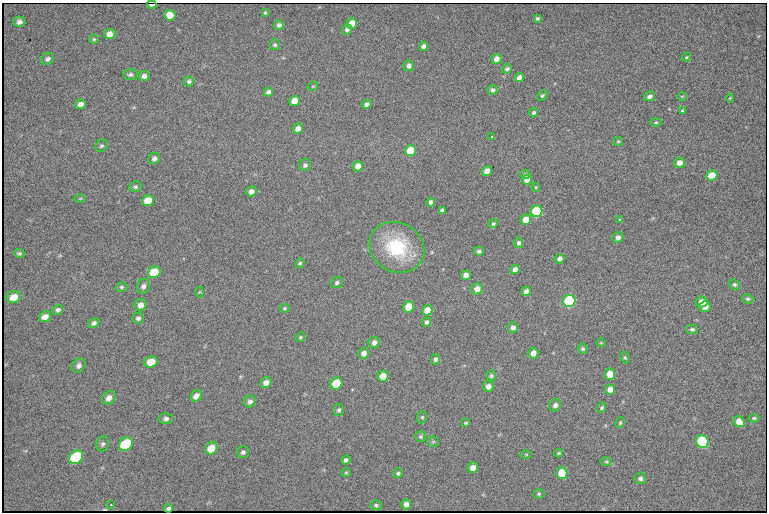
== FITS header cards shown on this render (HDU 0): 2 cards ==
NAXIS1  =                  765 /fastest changing axis
NAXIS2  =                  510 /next to fastest changing axis

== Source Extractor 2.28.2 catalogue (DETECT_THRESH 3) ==
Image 765 x 510 px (HDU 0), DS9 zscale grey, 1 PNG px = 1 image px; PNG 769 x 514 px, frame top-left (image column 1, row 510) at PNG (2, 3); each listed source drawn as its Kron ellipse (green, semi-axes under 4 px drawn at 4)
Background 1360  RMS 22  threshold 66.5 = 3 sigma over >= 5 px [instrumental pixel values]
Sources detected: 142; all 142 listed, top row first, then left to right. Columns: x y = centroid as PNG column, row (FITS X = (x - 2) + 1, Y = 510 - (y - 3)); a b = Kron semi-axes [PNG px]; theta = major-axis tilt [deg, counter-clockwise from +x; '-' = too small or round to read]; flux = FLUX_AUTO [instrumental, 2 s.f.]
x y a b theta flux
152 5 4 2 - 2300
265 13 4 3 - 1700
170 15 5 5 - 25000
537 18 4 4 - 2300
19 22 6 5 - 6100
352 23 5 5 - 20000
279 25 5 4 - 4000
347 30 5 5 - 4100
110 34 6 5 - 11000
94 39 5 4 - 2000
275 45 5 5 - 2600
423 46 5 4 - 6100
686 57 5 3 - 1600
48 59 7 5 31 4400
496 59 5 5 - 11000
409 66 5 5 - 5700
507 69 5 4 - 3400
130 75 7 5 1 4100
144 76 5 5 - 5700
519 78 5 4 - 7300
189 81 5 5 - 2900
313 86 5 3 - 1500
493 90 5 4 - 4400
268 92 4 4 - 5000
542 95 6 3 44 2200
650 96 6 4 28 5600
682 96 4 3 - 1100
730 98 4 2 - 1300
294 101 5 5 - 18000
81 104 5 4 - 7900
367 104 5 4 - 5100
683 111 4 3 - 3100
534 113 5 4 - 3000
656 122 5 4 - 2100
298 129 5 5 - 8100
491 137 3 3 - 2700
618 141 5 3 - 1800
101 146 6 5 - 2800
410 151 6 5 - 43000
154 158 6 5 - 5700
679 163 5 5 - 9100
305 165 6 6 - 3500
358 166 5 5 - 12000
487 171 5 4 - 16000
525 174 5 4 - 2700
712 175 5 5 - 33000
527 180 5 5 - 12000
135 187 6 5 - 3000
536 187 4 4 - 1500
251 191 6 5 - 6800
80 198 6 4 1 1400
148 201 6 5 - 24000
431 202 4 4 - 5100
442 210 4 4 - 3000
537 211 6 5 - 190000
526 220 5 5 - 20000
620 220 3 3 - 1700
493 224 5 4 - 2300
618 237 5 5 - 6100
518 243 5 4 - 3800
397 247 28 24 -28 100000
479 251 5 4 - 3400
19 253 5 4 - 2500
560 259 5 4 - 7000
300 263 5 4 - 2700
515 269 5 4 - 7000
154 272 6 5 - 49000
466 275 5 4 - 9700
337 283 6 5 - 3500
734 285 5 4 - 2900
143 286 7 6 - 5000
121 287 6 4 15 2500
477 289 6 5 - 12000
526 291 5 4 - 7200
199 292 5 3 - 1300
14 297 7 6 - 19000
748 299 6 4 -20 2800
569 301 6 6 - 240000
702 302 6 5 - 16000
141 305 6 6 - 8400
409 307 6 5 - 40000
705 307 6 5 - 12000
285 308 5 4 - 1900
58 310 5 5 - 4000
427 310 5 5 - 19000
45 317 6 5 - 11000
138 318 5 5 - 3900
427 322 4 4 - 3600
94 323 6 4 32 3900
513 327 5 5 - 5400
692 329 6 5 - 3400
300 337 5 4 - 1900
374 342 6 5 - 6600
601 343 5 3 - 1300
583 349 5 4 - 2500
364 353 5 5 - 7100
533 353 5 5 - 11000
625 357 6 4 -61 2000
436 359 5 4 - 3600
151 362 6 5 - 21000
79 366 8 6 46 5100
610 374 5 5 - 21000
383 376 5 5 - 18000
491 376 5 5 - 3000
266 383 5 5 - 8500
336 384 6 5 - 64000
488 386 5 5 - 7600
610 390 5 5 - 9400
196 396 6 5 - 10000
109 398 7 6 - 9200
250 401 6 5 - 5100
555 405 6 5 - 4400
602 408 5 4 - 2300
339 410 6 5 - 3100
422 417 6 5 - 2200
166 418 7 5 0 3700
754 418 5 3 - 2200
620 422 5 4 - 1700
739 422 6 5 - 16000
466 423 3 3 - 1900
421 437 5 5 - 2400
433 442 5 5 - 1800
702 442 7 6 - 190000
103 444 7 6 - 3600
126 444 7 6 - 110000
211 448 7 5 47 25000
243 452 6 6 - 3500
559 453 4 3 - 1700
526 454 6 4 -1 1600
76 457 8 6 43 120000
346 460 4 4 - 4000
606 462 6 4 -1 2000
473 468 5 5 - 8600
346 473 4 4 - 1600
398 473 5 4 - 2700
562 473 6 5 - 36000
640 478 6 6 - 4300
539 494 6 5 - 2300
406 504 5 5 - 7000
111 505 3 3 - 1700
376 505 6 5 - 3000
168 508 4 3 - 4400